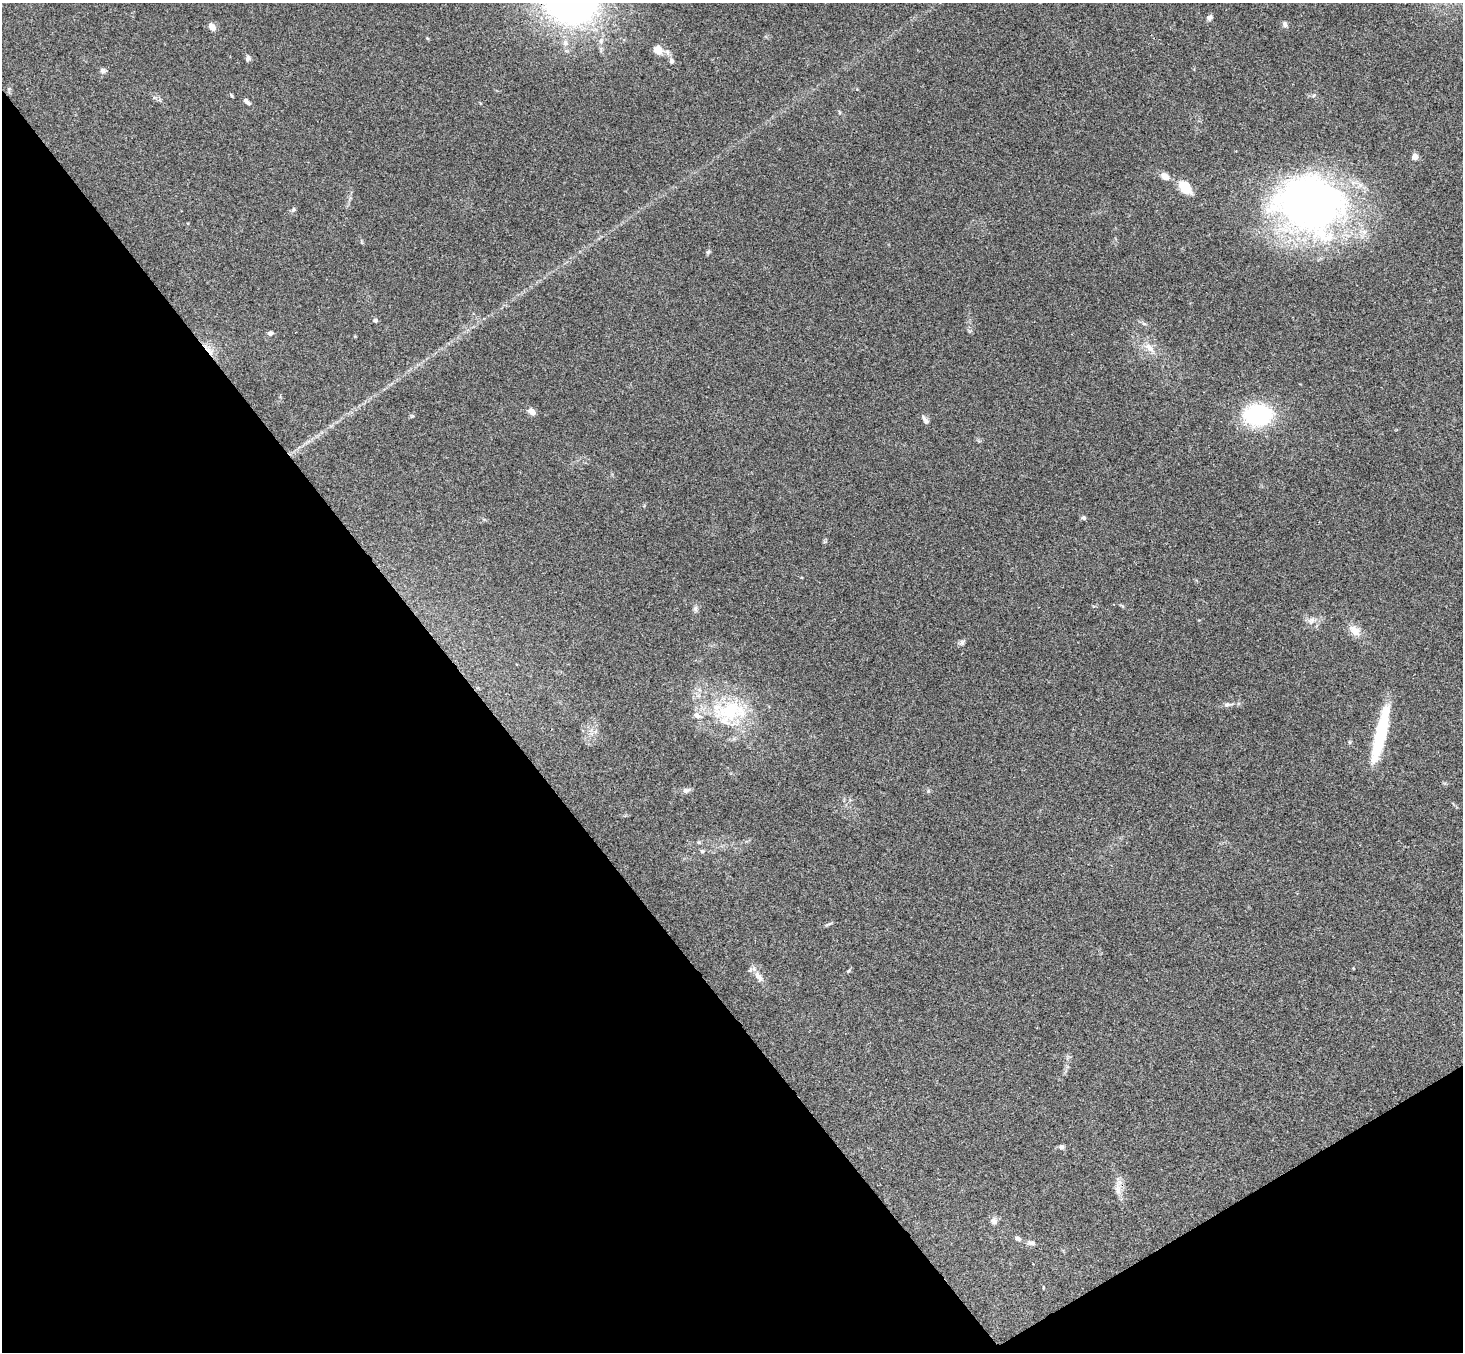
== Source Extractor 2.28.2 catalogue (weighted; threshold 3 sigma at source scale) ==
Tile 14 of 4 x 4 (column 2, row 4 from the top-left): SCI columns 1514-2974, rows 331-1680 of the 5945 x 5925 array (HDU 1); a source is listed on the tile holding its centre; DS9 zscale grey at full resolution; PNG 1465 x 1354 px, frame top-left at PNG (2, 3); no overlay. Shown black and unused: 35% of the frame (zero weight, under 3 of 4 exposures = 6% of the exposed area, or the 3 px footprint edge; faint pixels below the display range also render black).
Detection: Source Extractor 2.28.2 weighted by HDU 2 'WHT'; one run over the whole footprint, this tile lists its part. Background 0.22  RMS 0.0085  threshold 0.0381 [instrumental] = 3 sigma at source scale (4.5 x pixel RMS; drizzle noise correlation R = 1.50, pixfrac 1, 0.05/0.05 arcsec/px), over >= 5 px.
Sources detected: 45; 1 cosmic-ray / hot-pixel residue — not listed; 2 inside a brighter listed object's ellipse — not listed separately; the other 42 listed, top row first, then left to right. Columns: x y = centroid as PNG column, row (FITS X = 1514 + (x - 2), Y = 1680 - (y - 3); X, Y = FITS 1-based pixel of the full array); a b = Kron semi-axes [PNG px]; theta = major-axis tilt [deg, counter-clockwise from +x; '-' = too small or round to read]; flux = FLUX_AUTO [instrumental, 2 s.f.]
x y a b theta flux
1210 17 7 6 - 2.7
1285 24 9 5 -65 2.1
212 27 9 7 -51 5.3
427 38 5 4 - 0.84
565 43 9 6 89 3.2
658 50 12 11 - 8.5
248 58 8 6 62 2.3
671 61 6 5 - 2.5
103 71 7 6 - 2.5
231 95 6 3 -71 0.91
246 100 6 5 - 1.8
1415 157 4 4 - 11
1165 177 10 7 -35 5.5
1185 187 16 10 -47 17
1310 204 79 63 -11 380
293 210 6 4 45 1.3
708 252 7 4 45 1.4
375 320 5 4 - 2.1
1144 324 7 4 -19 1.4
271 333 7 6 - 1.9
1149 348 18 8 -45 8
532 412 8 6 -33 5.9
1258 415 27 20 5 75
925 420 14 5 -53 2.9
1084 518 6 5 - 1.7
695 608 8 6 -90 2.2
1312 620 9 7 57 3.7
1354 630 18 11 -43 8.8
962 642 11 5 42 2.1
1227 705 10 4 11 2.2
731 712 48 31 22 66
1380 733 62 11 76 56
686 790 10 6 16 2.9
699 842 5 5 - 1.2
702 851 6 5 - 1.3
758 977 17 7 -54 6.5
1061 1147 7 6 - 2.2
1118 1190 13 8 -79 6
994 1221 9 8 - 3.3
1018 1239 8 5 -29 2.4
1031 1243 11 7 -3 2.7
1043 1287 5 3 - 0.67
Unlisted compact peaks at least as high as the median listed source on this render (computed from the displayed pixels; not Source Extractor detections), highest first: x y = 928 791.